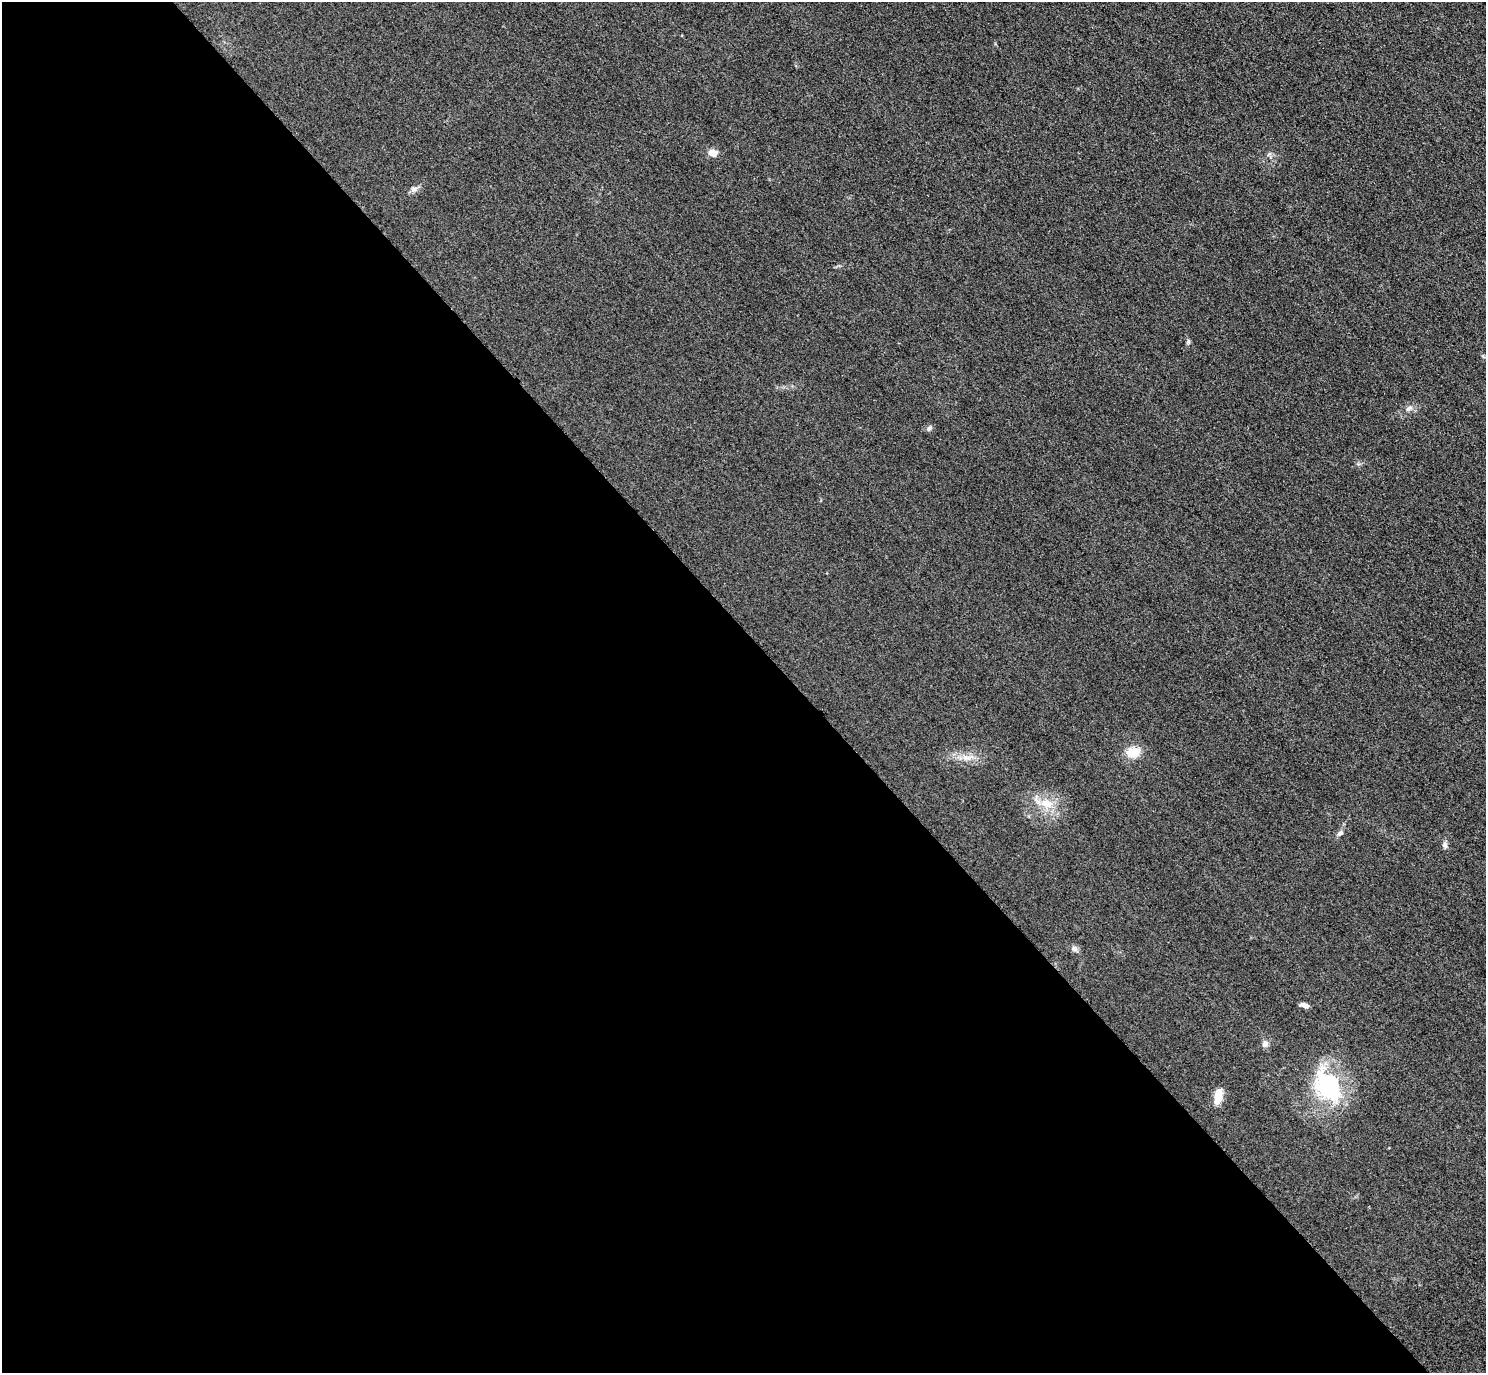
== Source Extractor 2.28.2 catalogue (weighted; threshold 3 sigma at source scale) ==
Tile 9 of 4 x 4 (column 1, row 3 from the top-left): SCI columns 31-1514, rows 1698-3068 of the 5997 x 5994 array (HDU 1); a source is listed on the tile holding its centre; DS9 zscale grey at full resolution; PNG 1488 x 1375 px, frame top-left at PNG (2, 2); no overlay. Shown black and unused: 54% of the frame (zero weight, under 3 of 4 exposures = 3% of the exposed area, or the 3 px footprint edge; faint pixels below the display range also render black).
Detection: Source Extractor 2.28.2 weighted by HDU 2 'WHT'; one run over the whole footprint, this tile lists its part. Background 0.0469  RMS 0.017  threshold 0.0777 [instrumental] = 3 sigma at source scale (4.5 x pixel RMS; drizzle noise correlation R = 1.50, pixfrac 1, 0.05/0.05 arcsec/px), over >= 5 px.
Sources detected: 17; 1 inside a brighter object's white glare — not listed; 1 inside a brighter listed object's ellipse — not listed separately; the other 15 listed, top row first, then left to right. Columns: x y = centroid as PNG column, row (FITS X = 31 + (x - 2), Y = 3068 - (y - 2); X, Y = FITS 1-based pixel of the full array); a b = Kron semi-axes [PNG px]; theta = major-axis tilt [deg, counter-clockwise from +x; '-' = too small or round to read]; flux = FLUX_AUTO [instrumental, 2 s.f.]
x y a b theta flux
713 153 10 7 -16 14
414 189 10 6 8 6.2
1188 342 7 5 69 3
1409 408 10 6 24 6.5
929 428 8 5 45 3.9
1133 752 17 12 13 28
967 758 15 6 2 12
1047 803 20 11 -8 28
1341 833 7 6 - 4.8
1445 845 9 6 -71 5.1
1074 949 9 7 -40 5.6
1304 1005 11 5 -16 7
1265 1044 8 7 - 7.3
1325 1089 46 25 -58 120
1218 1094 16 12 80 17